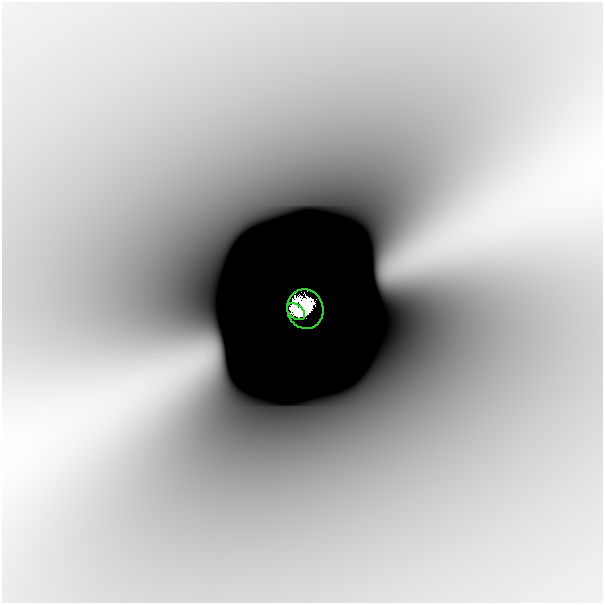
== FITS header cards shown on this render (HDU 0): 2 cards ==
NAXIS1  =                  601
NAXIS2  =                  601

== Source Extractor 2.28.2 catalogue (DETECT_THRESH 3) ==
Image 601 x 601 px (HDU 0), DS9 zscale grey, 1 PNG px = 1 image px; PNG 605 x 605 px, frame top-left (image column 1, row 601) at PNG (2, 2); each listed source drawn as its Kron ellipse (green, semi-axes under 4 px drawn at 4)
Background -1.94e-08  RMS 2.4e-09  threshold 7.10e-09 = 3 sigma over >= 5 px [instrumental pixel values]
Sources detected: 4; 2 with non-positive FLUX_AUTO (blend fragments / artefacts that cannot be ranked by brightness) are neither listed nor drawn; the other 2 listed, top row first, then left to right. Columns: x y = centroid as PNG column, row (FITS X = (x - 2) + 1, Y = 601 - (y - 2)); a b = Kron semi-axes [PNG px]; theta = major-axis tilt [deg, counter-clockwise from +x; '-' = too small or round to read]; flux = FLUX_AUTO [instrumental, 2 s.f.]
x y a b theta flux
305 309 20 18 -74 2
296 312 10 6 -41 0.63
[2 non-positive-flux detections neither listed nor drawn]